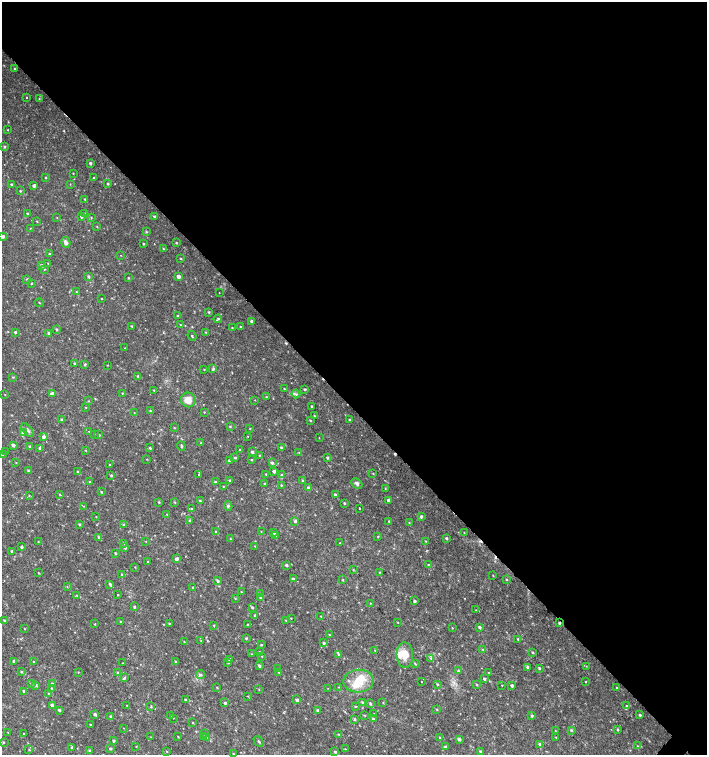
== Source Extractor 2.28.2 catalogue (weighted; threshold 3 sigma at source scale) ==
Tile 3 of 4 x 4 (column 3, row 1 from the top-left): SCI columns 3045-4453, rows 4518-6023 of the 6025 x 6032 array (HDU 1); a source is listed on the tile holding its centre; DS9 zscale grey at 2 x 2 block average (1 PNG px = mean of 2 x 2 image px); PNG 709 x 757 px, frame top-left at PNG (2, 2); each listed source drawn as its Kron ellipse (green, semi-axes under 4 px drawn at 4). Shown black and unused: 54% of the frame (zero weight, under 2 of 3 exposures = <1% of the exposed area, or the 3 px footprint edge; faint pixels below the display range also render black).
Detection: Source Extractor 2.28.2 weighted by HDU 2 'WHT'; one run over the whole footprint, this tile lists its part. Background 0.0176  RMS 0.0034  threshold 0.0152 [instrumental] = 3 sigma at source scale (4.5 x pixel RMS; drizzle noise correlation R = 1.50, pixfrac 1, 0.0396/0.0396 arcsec/px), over >= 5 px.
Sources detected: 344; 1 inside a brighter object's white glare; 2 cosmic-ray / hot-pixel residue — neither listed nor drawn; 7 inside a brighter listed object's ellipse — not listed separately; the other 334 listed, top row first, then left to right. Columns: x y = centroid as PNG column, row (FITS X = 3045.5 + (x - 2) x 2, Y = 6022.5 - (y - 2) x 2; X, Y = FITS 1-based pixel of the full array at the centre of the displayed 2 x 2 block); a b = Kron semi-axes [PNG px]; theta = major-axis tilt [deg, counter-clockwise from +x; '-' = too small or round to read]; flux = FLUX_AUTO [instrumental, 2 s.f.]
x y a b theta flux
14 69 2 2 - 0.6
27 98 2 2 - 0.55
39 99 2 2 - 0.41
8 130 2 2 - 0.4
4 147 3 3 - 0.88
90 163 2 2 - 1.5
73 173 2 2 - 0.47
94 177 2 2 - 0.68
46 178 2 2 - 0.47
11 184 2 2 - 0.84
70 184 2 2 - 0.35
108 184 3 2 - 0.82
34 185 2 2 - 2.5
20 191 2 2 - 0.75
85 199 3 2 - 0.56
85 213 3 2 - 0.5
28 214 2 2 - 1.3
155 216 2 2 - 1.4
81 217 2 2 - 1.2
57 218 2 2 - 0.36
91 218 3 2 - 0.52
37 221 2 2 - 0.47
97 226 2 2 - 0.45
30 228 3 2 - 0.35
146 232 3 2 - 0.87
3 236 2 2 - 1.9
66 242 5 4 - 2.6
176 243 2 2 - 0.64
144 244 2 2 - 0.75
163 249 3 3 - 0.83
50 254 2 2 - 1.2
120 255 2 2 - 0.28
180 258 3 2 - 0.55
48 263 2 2 - 0.33
42 265 3 3 - 1.3
44 269 2 2 - 0.55
88 276 3 3 - 1.2
178 276 3 3 - 3.5
128 278 3 2 - 0.64
27 279 3 2 - 0.84
32 284 3 2 - 0.41
76 292 2 2 - 0.39
219 292 2 2 - 0.43
101 299 2 2 - 0.4
39 303 4 2 - 0.44
209 312 3 2 - 0.7
178 316 3 2 - 0.68
218 319 4 2 - 0.96
252 321 3 3 - 2
180 325 2 2 - 0.58
131 326 2 2 - 0.54
241 327 3 2 - 0.63
232 328 2 2 - 0.5
56 329 3 2 - 0.91
15 332 2 2 - 1
205 332 2 2 - 0.44
49 333 3 3 - 1.4
192 336 5 2 - 0.8
125 348 2 2 - 0.3
74 363 3 2 - 0.67
85 365 3 2 - 0.82
107 365 3 2 - 0.37
204 369 2 2 - 0.4
213 369 3 2 - 1.3
138 376 2 2 - 0.93
13 377 4 2 - 0.64
284 389 2 2 - 0.68
305 389 2 2 - 1.1
154 390 3 2 - 0.55
122 393 2 2 - 0.5
5 394 2 2 - 0.35
52 394 3 3 - 4.7
296 394 4 4 - 1.4
266 397 3 2 - 0.56
188 400 7 7 - 6.5
255 400 2 2 - 0.29
89 401 2 2 - 0.4
311 406 2 2 - 0.73
86 407 2 2 - 0.42
150 411 3 2 - 0.69
204 412 2 2 - 0.41
134 413 2 2 - 0.34
314 416 3 2 - 0.6
62 420 3 2 - 1.9
310 420 3 2 - 0.56
350 420 2 2 - 1.4
230 426 3 2 - 0.6
174 428 3 2 - 0.54
250 429 2 2 - 0.37
27 430 8 4 -51 2.1
89 431 2 2 - 0.44
23 432 3 3 - 1.5
94 434 2 2 - 0.38
99 435 3 2 - 1.1
248 436 3 2 - 0.33
43 437 2 2 - 2.7
319 438 2 2 - 0.28
201 443 3 2 - 0.45
13 445 3 2 - 2.1
29 446 3 2 - 0.94
181 446 4 2 - 0.89
281 447 3 3 - 0.77
40 448 3 2 - 2.7
150 448 3 2 - 0.81
86 450 2 2 - 0.47
240 450 2 2 - 0.51
5 452 2 2 - 0.34
252 452 2 2 - 1.6
299 452 3 2 - 0.5
2 454 2 2 - 1.1
259 455 3 2 - 0.39
235 458 3 2 - 0.89
328 458 3 2 - 0.89
147 459 2 2 - 0.38
229 460 3 2 - 1.5
251 460 3 2 - 0.58
16 462 2 2 - 0.36
272 463 3 3 - 1.3
110 465 2 2 - 0.79
28 471 3 3 - 1
274 471 3 3 - 2.3
78 472 3 3 - 0.97
373 473 2 2 - 0.48
266 474 2 2 - 0.6
111 475 3 2 - 0.84
199 475 4 2 - 0.97
282 475 4 3 - 1
229 480 2 2 - 0.74
302 481 3 3 - 0.75
90 482 2 2 - 0.77
215 482 3 3 - 0.88
265 483 3 2 - 0.54
357 483 6 4 -42 2
281 485 3 2 - 0.67
223 486 2 2 - 0.48
308 487 2 2 - 1.7
385 488 2 2 - 0.44
101 492 3 2 - 0.69
60 494 3 2 - 0.61
335 494 3 2 - 1.2
29 495 3 2 - 0.38
389 500 3 2 - 3
200 501 3 3 - 0.76
159 502 3 2 - 0.65
175 502 3 2 - 0.47
344 503 2 2 - 0.91
84 506 3 2 - 0.43
228 506 5 4 - 1.1
360 508 2 2 - 1.6
191 509 3 3 - 0.7
167 514 2 2 - 0.39
421 516 3 3 - 1.7
96 517 2 2 - 0.36
189 520 3 3 - 0.84
295 521 4 3 - 1.3
389 521 3 2 - 0.9
409 523 2 2 - 0.46
79 524 3 3 - 0.94
124 525 3 2 - 0.64
216 531 3 2 - 0.74
261 531 3 2 - 0.3
274 532 3 3 - 1.2
464 532 2 2 - 0.33
276 536 3 3 - 0.89
378 536 3 2 - 0.43
98 537 3 2 - 0.88
446 538 2 2 - 1.2
230 539 3 2 - 0.51
146 541 2 2 - 0.27
426 541 3 2 - 0.52
38 542 2 2 - 0.42
123 543 4 2 - 0.89
340 543 2 2 - 0.24
255 546 3 2 - 0.44
21 547 2 2 - 1.2
125 548 3 2 - 1
12 551 3 2 - 0.97
115 553 2 2 - 0.78
176 559 3 3 - 2.2
148 562 2 2 - 0.39
428 564 3 3 - 0.63
286 565 2 2 - 1.5
135 567 3 2 - 0.39
353 569 3 2 - 0.55
379 572 3 2 - 0.51
39 573 3 2 - 0.5
121 574 2 2 - 0.39
493 575 2 2 - 0.41
293 579 3 2 - 2.2
506 579 3 2 - 0.6
343 580 2 2 - 0.66
218 581 3 3 - 1.3
110 584 4 2 - 1.2
67 586 3 2 - 0.35
193 587 2 2 - 0.57
241 592 2 2 - 0.39
260 593 3 3 - 0.76
77 595 3 2 - 0.63
118 595 3 2 - 0.48
260 597 3 3 - 1.4
235 598 3 2 - 0.52
414 601 2 2 - 1.2
370 603 2 2 - 0.37
134 607 3 2 - 0.92
252 607 3 3 - 0.93
476 610 3 2 - 0.37
255 615 3 2 - 1.5
321 616 3 2 - 0.67
291 618 2 2 - 0.64
4 620 3 2 - 0.71
286 620 3 2 - 0.59
121 621 2 2 - 0.65
398 622 2 2 - 0.38
169 623 2 2 - 0.55
559 623 2 2 - 1.2
95 624 3 2 - 0.47
214 625 3 2 - 0.68
248 625 2 2 - 6.7
479 627 3 2 - 1.4
452 628 2 2 - 0.42
24 629 2 2 - 0.44
330 635 2 2 - 0.7
246 638 2 2 - 1
518 639 3 3 - 1.1
184 641 3 2 - 0.47
201 641 3 2 - 0.57
324 643 2 2 - 1.2
261 645 2 2 - 0.77
482 649 2 2 - 0.48
375 651 3 2 - 0.51
259 652 3 2 - 0.49
532 652 3 2 - 0.83
251 654 2 2 - 0.34
338 654 3 2 - 0.54
405 655 12 8 -87 9.4
262 656 2 2 - 0.41
431 658 4 2 - 0.82
229 659 3 3 - 1.8
14 661 3 3 - 2.4
33 661 2 2 - 0.43
176 662 3 2 - 1.2
228 662 3 3 - 0.99
122 663 2 2 - 0.33
415 664 3 2 - 0.61
259 666 3 3 - 1.3
586 666 3 2 - 0.34
528 667 3 3 - 1.6
539 668 3 2 - 0.92
277 669 3 3 - 0.84
458 671 3 2 - 1.1
21 672 3 3 - 0.69
78 672 2 2 - 0.4
117 672 3 2 - 0.67
279 672 3 3 - 0.72
489 673 3 2 - 0.69
200 674 4 3 - 1.2
125 677 3 3 - 0.82
484 679 2 2 - 1.6
359 681 15 11 3 15
421 682 2 2 - 0.46
586 682 2 2 - 0.38
31 683 3 3 - 0.65
52 683 3 2 - 0.88
437 684 3 2 - 0.77
477 684 3 2 - 0.59
36 685 4 3 - 1.3
502 685 2 2 - 0.61
512 685 2 2 - 1.7
217 687 3 2 - 0.55
339 687 3 2 - 0.35
52 688 3 2 - 1.4
328 688 2 2 - 0.29
617 688 2 2 - 0.48
259 689 3 2 - 0.36
24 691 3 2 - 1.5
49 693 3 3 - 0.73
248 696 3 2 - 0.35
185 700 3 3 - 1.3
297 700 2 2 - 2.2
362 702 3 3 - 0.82
383 702 3 2 - 0.36
225 703 2 2 - 1.2
370 704 3 2 - 0.91
52 705 3 3 - 3
127 705 2 2 - 0.35
355 706 3 2 - 0.53
626 706 3 2 - 0.48
151 707 3 3 - 0.6
437 709 3 2 - 0.56
59 710 2 2 - 1.4
317 710 3 2 - 0.82
374 713 3 2 - 0.4
95 714 4 3 - 1.6
171 715 2 2 - 0.42
365 715 3 2 - 0.48
640 715 3 2 - 1.3
111 716 4 3 - 1.3
532 716 2 2 - 1.2
173 718 2 2 - 0.29
355 719 3 2 - 0.89
373 719 3 2 - 1.2
193 723 3 2 - 0.51
90 725 2 2 - 0.87
124 728 2 2 - 0.25
618 729 3 3 - 0.76
555 730 3 2 - 0.31
571 730 3 3 - 0.9
8 732 2 2 - 0.39
24 733 2 2 - 0.49
205 733 3 3 - 0.66
339 734 3 2 - 0.63
178 736 3 2 - 0.43
203 736 2 2 - 1.3
151 737 2 2 - 0.29
556 737 3 2 - 0.39
207 738 3 3 - 2.4
440 738 3 2 - 0.93
459 739 3 3 - 1.8
113 741 2 2 - 1.2
259 741 6 2 -46 1.1
3 742 3 3 - 0.74
540 744 3 3 - 1.8
637 746 3 2 - 0.4
136 747 3 2 - 0.36
446 747 3 2 - 2
71 748 3 3 - 1.1
110 748 3 2 - 1.2
345 749 2 2 - 0.42
29 750 3 2 - 0.42
90 750 3 3 - 0.8
167 751 3 2 - 0.5
335 752 3 2 - 0.87
481 752 3 3 - 1.7
233 754 3 2 - 0.49
Overlapping masked pixels (flux is a lower limit): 1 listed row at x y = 559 623
Isophote crosses this tile's border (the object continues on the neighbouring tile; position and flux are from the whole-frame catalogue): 2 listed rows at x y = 3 236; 2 454
Diffuse or blended objects may show on this block-average render without a row.